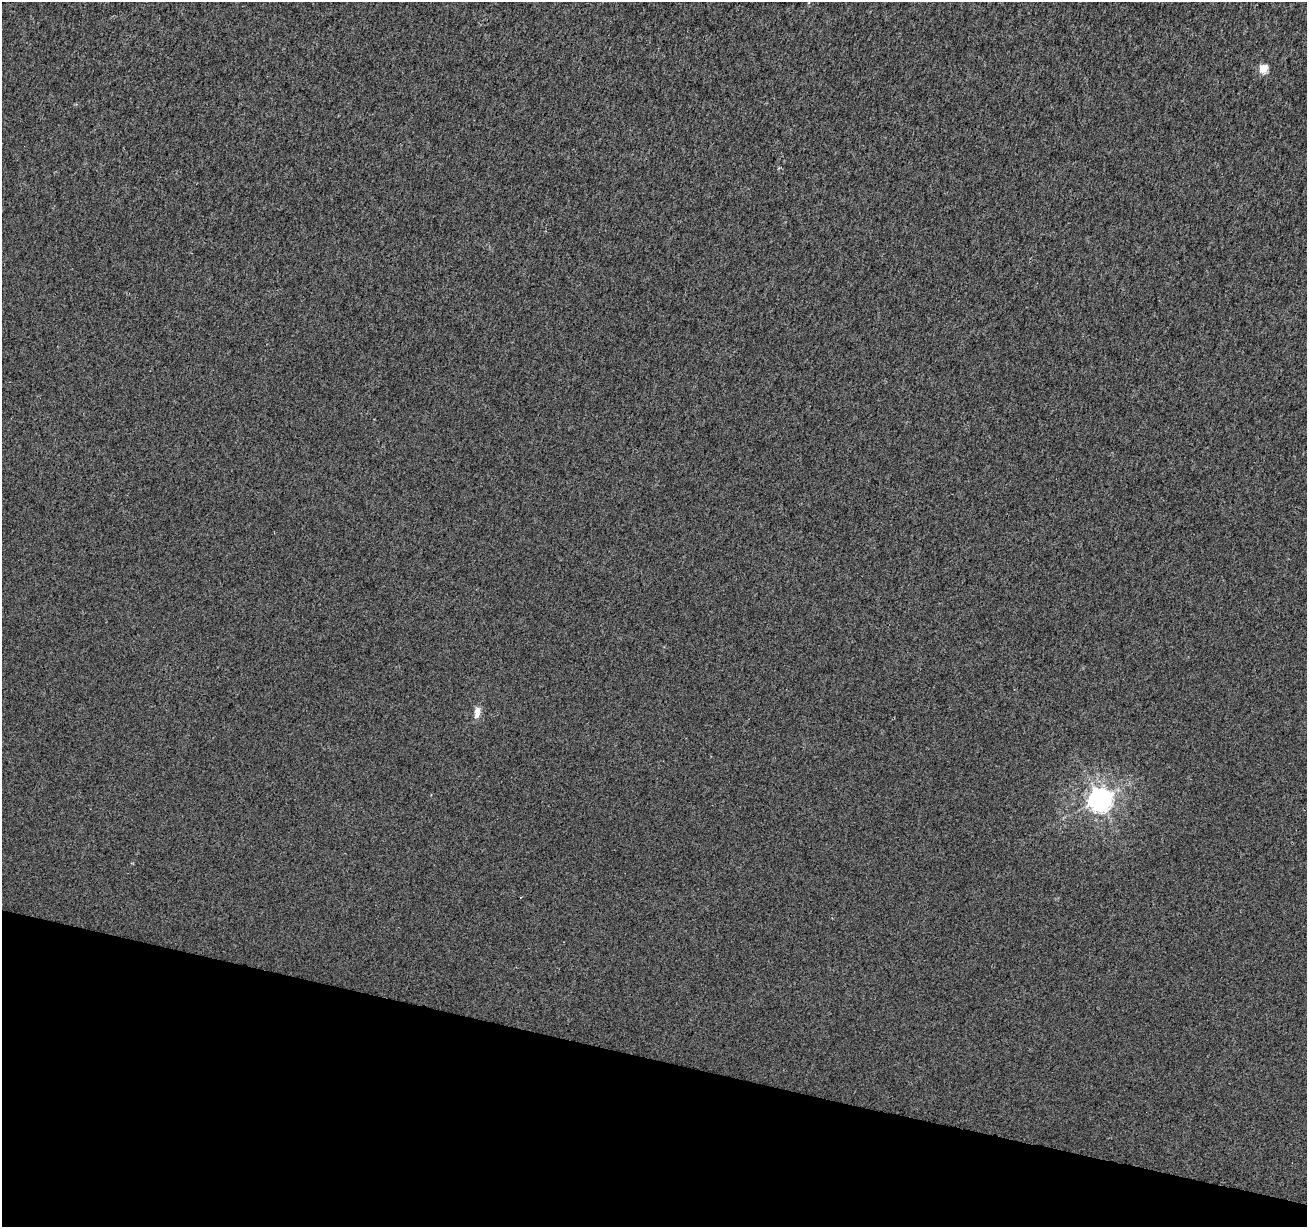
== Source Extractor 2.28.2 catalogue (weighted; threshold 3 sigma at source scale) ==
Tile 15 of 4 x 4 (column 3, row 4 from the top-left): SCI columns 2620-3924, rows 285-1509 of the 5233 x 5408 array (HDU 1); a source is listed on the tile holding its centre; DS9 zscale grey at full resolution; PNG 1309 x 1229 px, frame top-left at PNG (2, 2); no overlay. Shown black and unused: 14% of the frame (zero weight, under 2 of 3 exposures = <1% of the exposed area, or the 3 px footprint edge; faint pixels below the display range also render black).
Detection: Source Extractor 2.28.2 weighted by HDU 2 'WHT'; one run over the whole footprint, this tile lists its part. Background 0.00618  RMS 0.0076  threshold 0.0341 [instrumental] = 3 sigma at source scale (4.5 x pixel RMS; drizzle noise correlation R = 1.50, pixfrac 1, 0.0396/0.0396 arcsec/px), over >= 5 px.
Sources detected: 4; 1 inside a brighter listed object's ellipse — not listed separately; the other 3 listed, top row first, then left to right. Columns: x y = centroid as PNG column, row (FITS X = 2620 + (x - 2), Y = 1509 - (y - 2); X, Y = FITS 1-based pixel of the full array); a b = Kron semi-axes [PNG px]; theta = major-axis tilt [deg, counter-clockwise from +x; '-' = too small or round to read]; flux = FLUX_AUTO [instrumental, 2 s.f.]
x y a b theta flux
1263 68 5 5 - 25
477 711 11 8 -88 4.3
1099 799 8 8 - 680